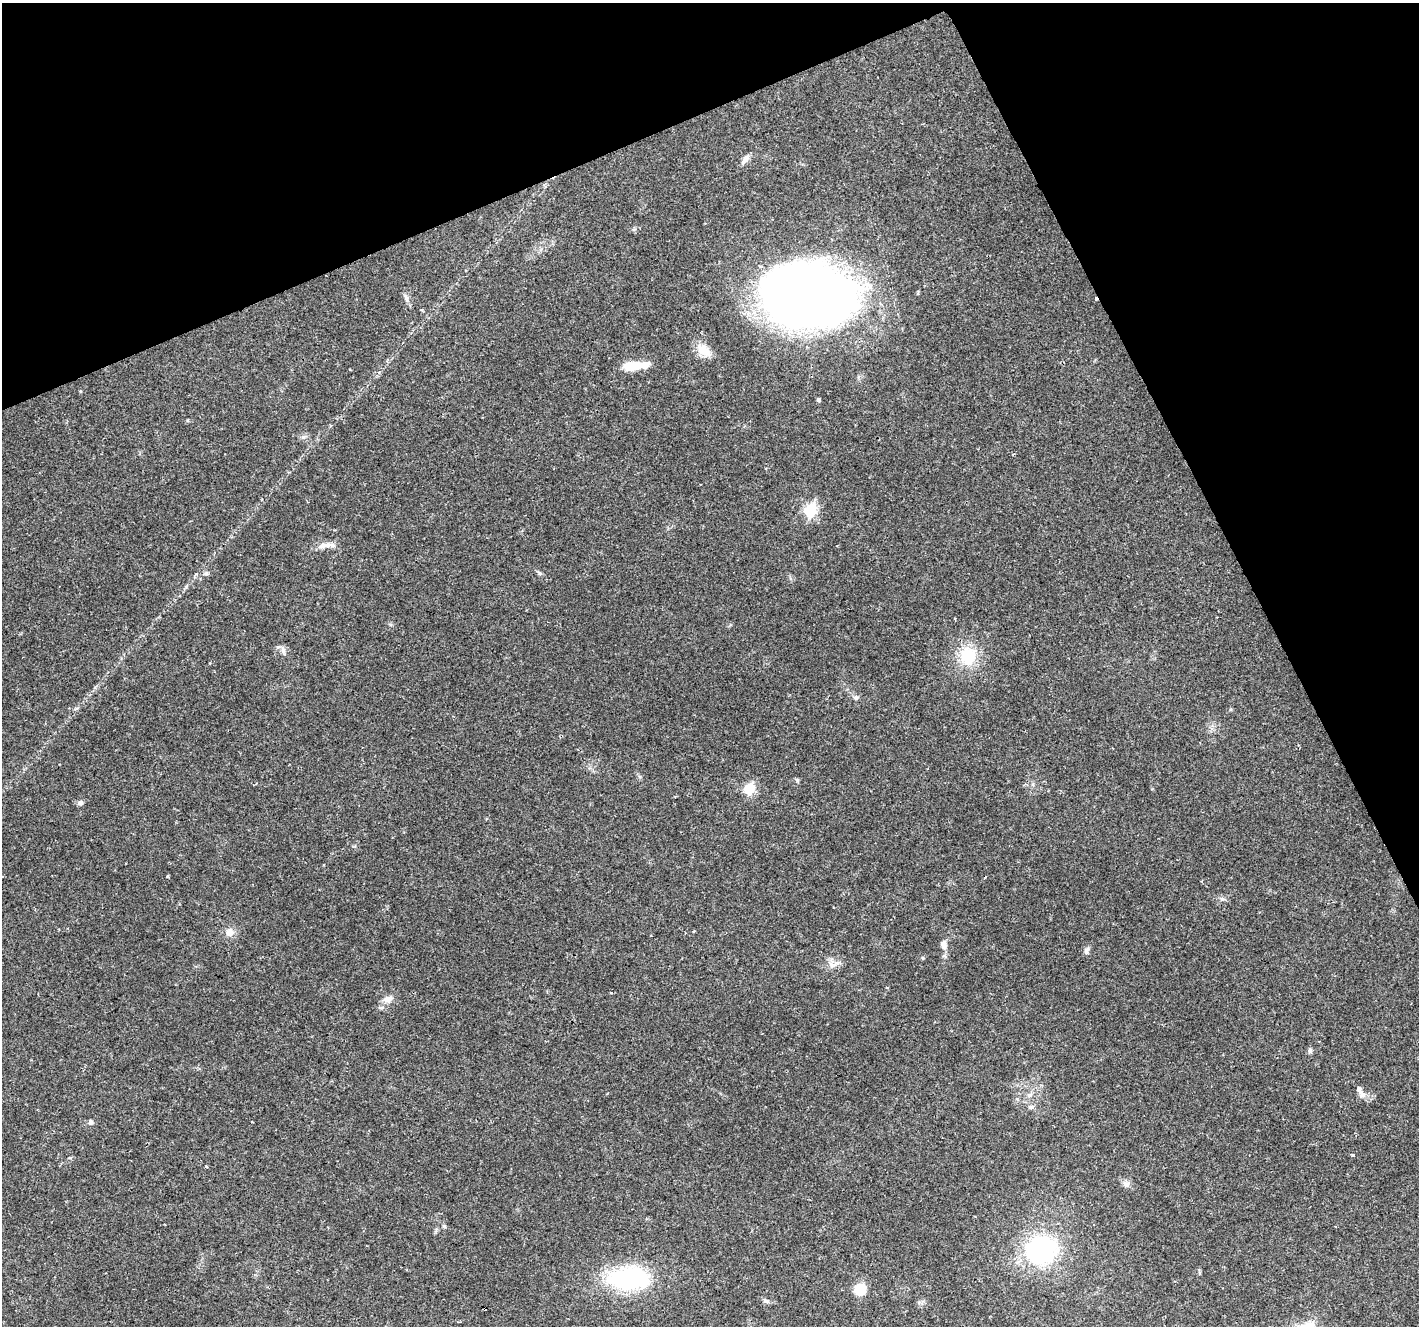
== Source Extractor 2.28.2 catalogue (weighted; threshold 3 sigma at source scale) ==
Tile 3 of 4 x 4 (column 3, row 1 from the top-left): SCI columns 2844-4260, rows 4071-5394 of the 5681 x 5542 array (HDU 1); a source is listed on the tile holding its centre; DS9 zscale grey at full resolution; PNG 1421 x 1328 px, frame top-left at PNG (2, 3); no overlay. Shown black and unused: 22% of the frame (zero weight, under 2 of 3 exposures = <1% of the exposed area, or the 3 px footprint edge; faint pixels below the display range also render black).
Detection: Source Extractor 2.28.2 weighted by HDU 2 'WHT'; one run over the whole footprint, this tile lists its part. Background 0.102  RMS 0.0066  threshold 0.0296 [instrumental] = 3 sigma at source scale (4.5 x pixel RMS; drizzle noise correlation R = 1.50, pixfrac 1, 0.0396/0.0396 arcsec/px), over >= 5 px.
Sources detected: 41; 2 cosmic-ray / hot-pixel residue — not listed; the other 39 listed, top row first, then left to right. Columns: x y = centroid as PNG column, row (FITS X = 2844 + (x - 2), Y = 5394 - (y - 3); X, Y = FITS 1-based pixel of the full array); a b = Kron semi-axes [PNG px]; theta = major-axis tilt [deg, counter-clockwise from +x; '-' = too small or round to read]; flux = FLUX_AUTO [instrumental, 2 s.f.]
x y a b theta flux
745 159 14 6 55 3.4
808 295 77 54 -3 710
407 299 10 6 -70 2.3
422 310 3 3 - 1.3
704 350 21 12 -38 9.1
634 366 25 7 4 18
818 399 4 3 - 1.7
303 437 6 6 - 1.6
810 511 7 6 - 75
322 546 13 8 25 4.1
540 573 6 5 - 1.1
283 651 9 6 90 2.1
968 656 20 18 81 25
856 698 6 6 - 1.8
76 709 6 4 20 0.95
797 780 6 4 -46 0.92
749 789 6 6 - 44
80 803 7 6 - 2
168 876 3 3 - 0.88
1222 899 6 4 -18 1.2
693 931 4 3 - 0.72
230 932 11 10 - 4.6
944 944 11 8 -79 3.6
1086 950 10 6 71 2
832 965 13 7 -3 4.1
887 988 4 3 - 0.53
388 999 14 8 16 4
1310 1051 8 5 -75 1.4
1359 1090 14 7 -58 3.5
1029 1095 7 5 44 1.5
1030 1107 6 6 - 1.4
91 1122 6 5 - 1.6
1353 1155 4 3 - 1.9
206 1166 3 3 - 0.72
1126 1184 9 8 - 2.9
1040 1251 26 23 21 87
629 1279 41 20 3 80
859 1289 8 7 - 29
766 1301 8 5 -27 1.6
Unlisted compact peaks at least as high as the median listed source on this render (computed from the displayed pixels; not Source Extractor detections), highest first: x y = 923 958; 444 1226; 70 1158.